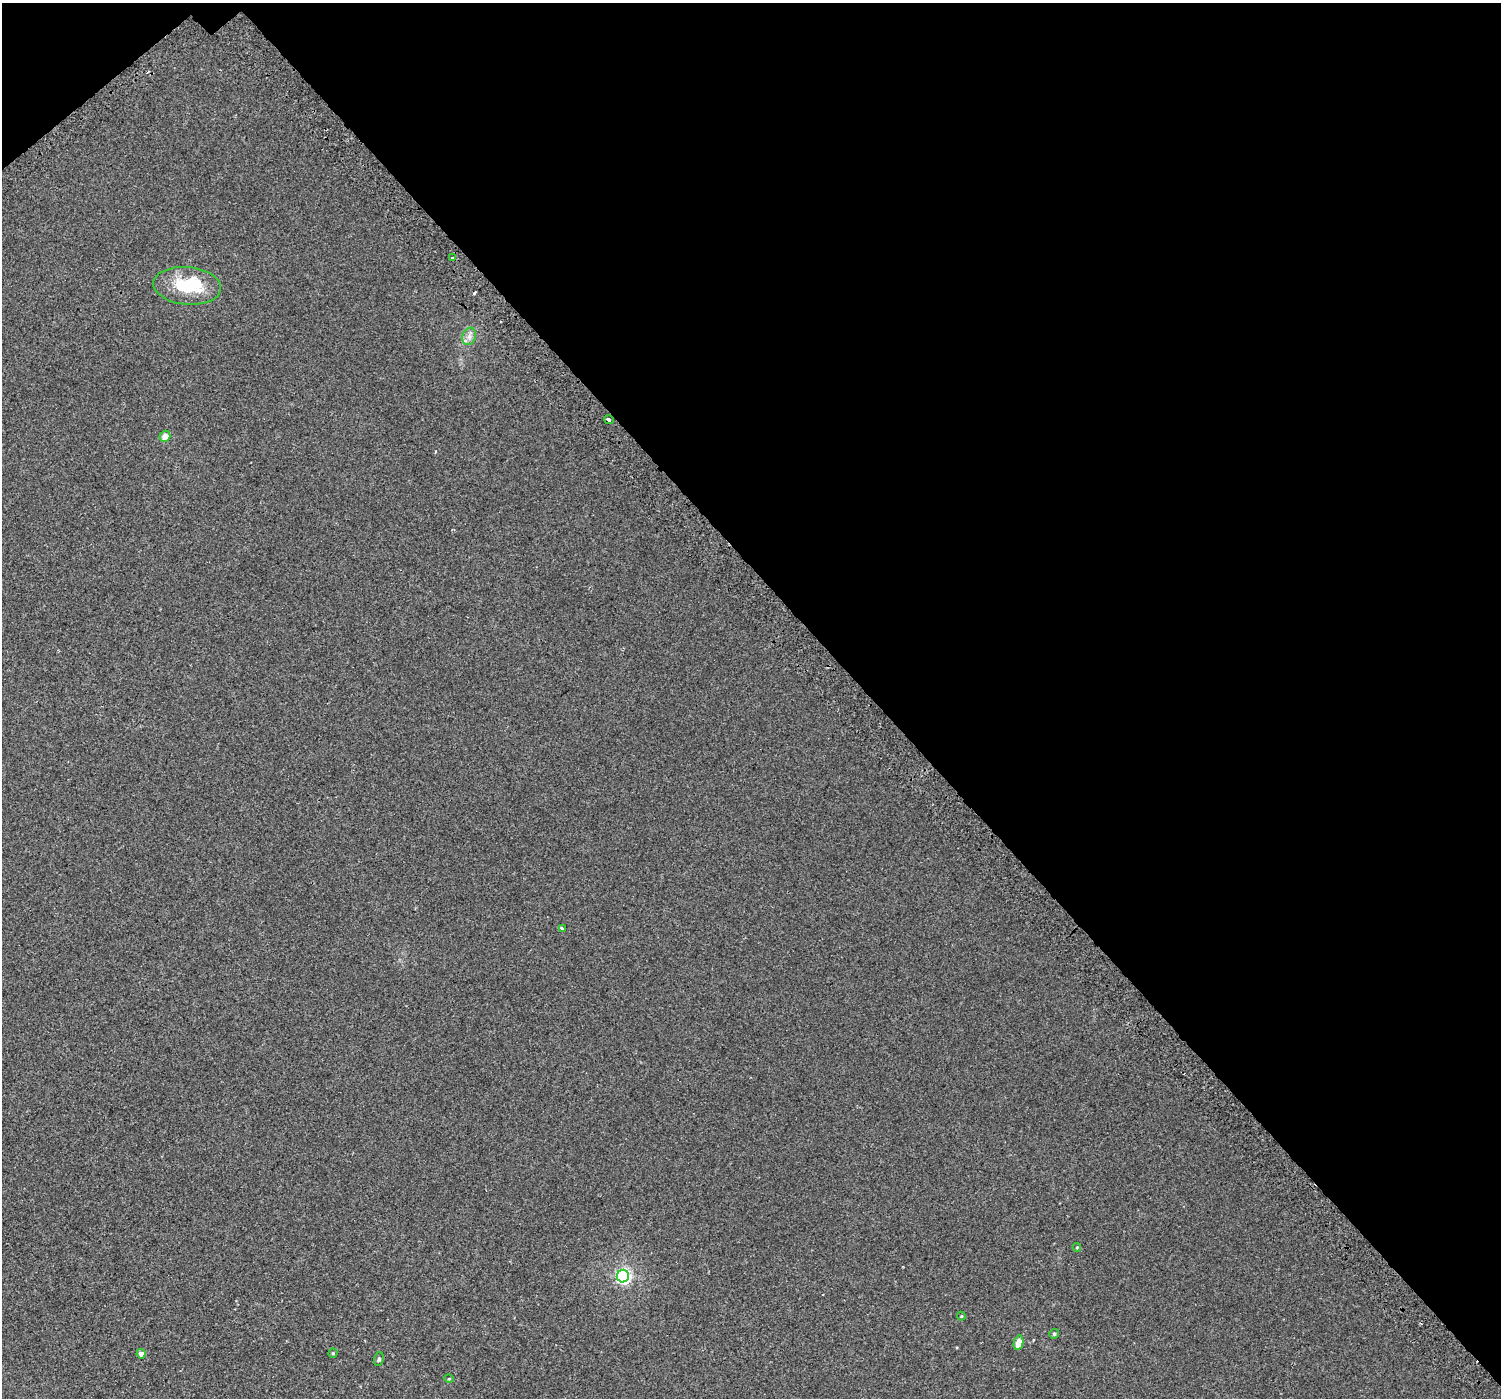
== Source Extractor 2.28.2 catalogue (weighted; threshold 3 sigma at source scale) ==
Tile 3 of 4 x 4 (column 3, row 1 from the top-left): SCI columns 3046-4544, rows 4462-5857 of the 6103 x 6064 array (HDU 1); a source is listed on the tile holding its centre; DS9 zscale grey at full resolution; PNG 1503 x 1400 px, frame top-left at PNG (2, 3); each listed source drawn as its Kron ellipse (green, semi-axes under 4 px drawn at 4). Shown black and unused: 43% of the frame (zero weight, under 2 of 3 exposures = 3% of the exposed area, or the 3 px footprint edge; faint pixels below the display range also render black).
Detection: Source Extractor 2.28.2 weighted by HDU 2 'WHT'; one run over the whole footprint, this tile lists its part. Background 0.00134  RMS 0.0056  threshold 0.0254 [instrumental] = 3 sigma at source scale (4.5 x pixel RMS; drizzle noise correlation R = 1.50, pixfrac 1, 0.0396/0.0396 arcsec/px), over >= 5 px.
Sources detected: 18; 1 inside a brighter object's white glare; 2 cosmic-ray / hot-pixel residue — neither listed nor drawn; the other 15 listed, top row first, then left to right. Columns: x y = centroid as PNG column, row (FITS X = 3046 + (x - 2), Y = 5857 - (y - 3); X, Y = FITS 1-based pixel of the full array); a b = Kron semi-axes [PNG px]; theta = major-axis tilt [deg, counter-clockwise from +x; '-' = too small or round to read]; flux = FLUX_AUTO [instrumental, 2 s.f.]
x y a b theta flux
452 258 3 2 - 0.53
187 286 34 18 -5 26
469 336 9 6 70 2.4
609 420 5 3 - 3.4
165 436 5 5 - 4.4
562 928 4 3 - 1.6
1077 1247 4 4 - 0.61
623 1276 6 6 - 120
961 1316 4 4 - 0.47
1054 1334 5 4 - 0.87
1019 1343 7 4 78 6.3
333 1353 4 4 - 0.62
141 1354 4 4 - 1.9
379 1359 7 4 75 1.1
449 1379 5 3 - 0.43